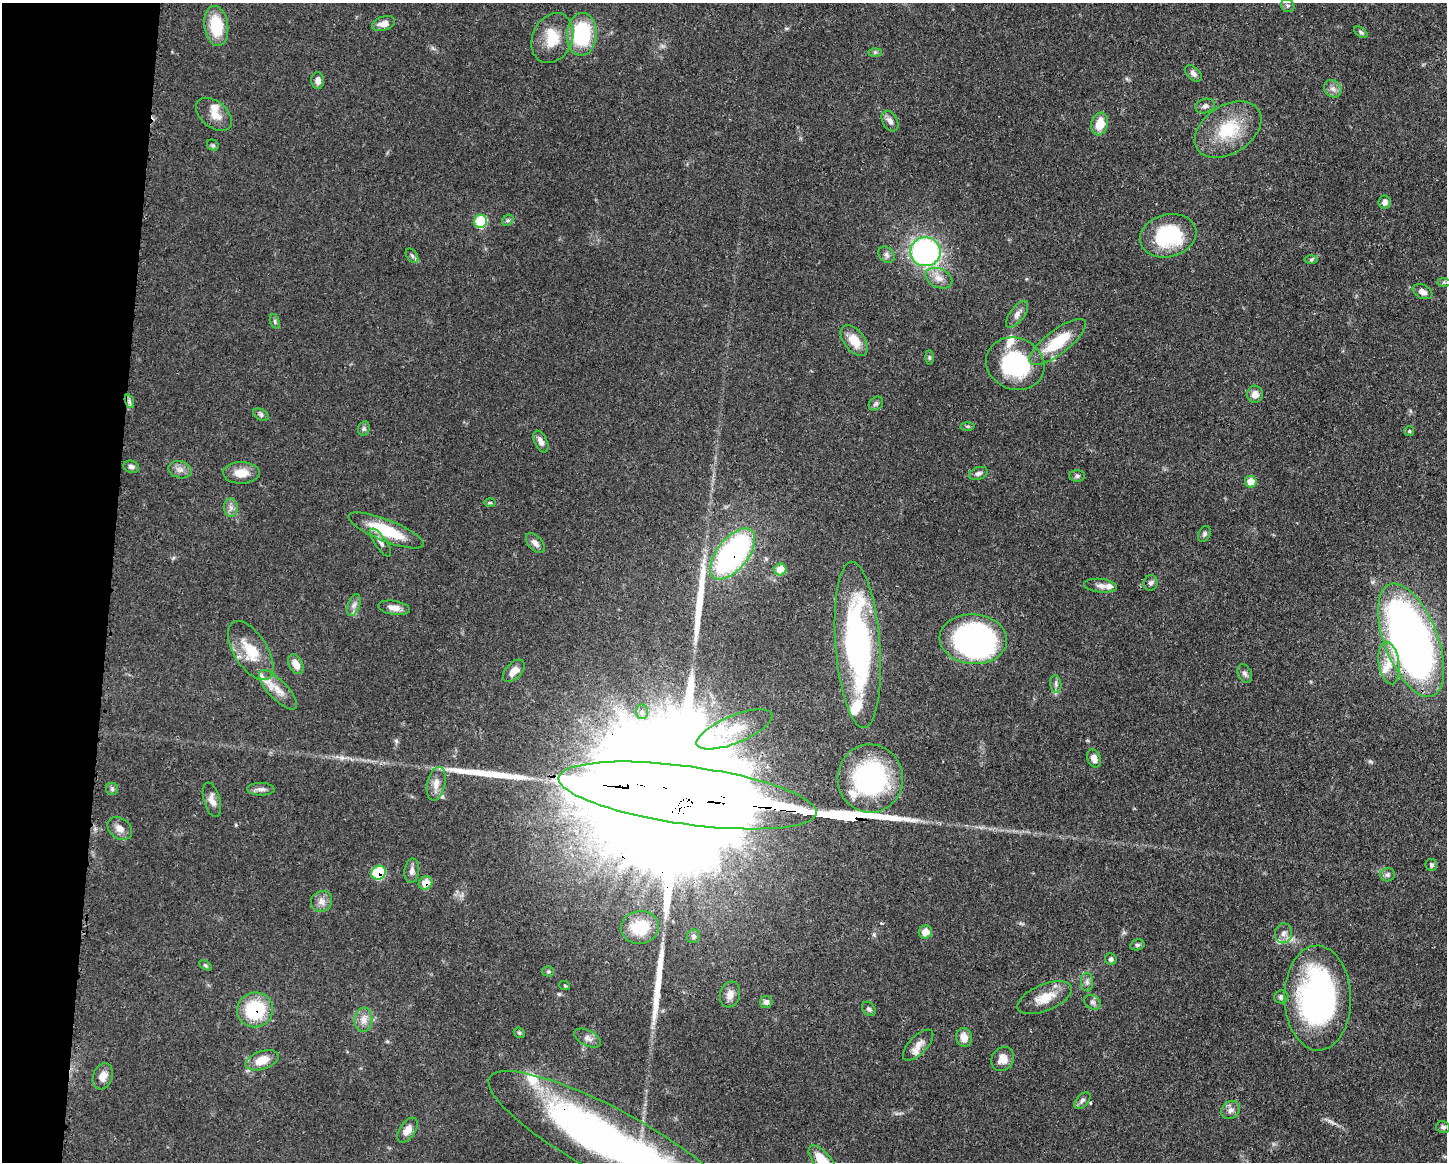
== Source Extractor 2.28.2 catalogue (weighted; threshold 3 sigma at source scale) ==
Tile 7 of 3 x 4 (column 1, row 3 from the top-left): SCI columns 113-1557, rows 1163-2322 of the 4671 x 4645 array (HDU 1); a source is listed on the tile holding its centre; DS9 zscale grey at full resolution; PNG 1449 x 1164 px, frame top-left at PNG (2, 3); each listed source drawn as its Kron ellipse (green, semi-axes under 4 px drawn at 4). Shown black and unused: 8% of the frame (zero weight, under 3 of 4 exposures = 1% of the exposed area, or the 3 px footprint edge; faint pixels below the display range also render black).
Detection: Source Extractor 2.28.2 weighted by HDU 2 'WHT'; one run over the whole footprint, this tile lists its part. Background 0.0543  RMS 0.0032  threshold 0.0146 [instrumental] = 3 sigma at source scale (4.5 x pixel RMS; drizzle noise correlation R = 1.50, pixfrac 1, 0.05/0.05 arcsec/px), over >= 5 px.
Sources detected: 140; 6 inside a brighter object's white glare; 3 long thin detections or spike segments (spike, bleed or trail) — neither listed nor drawn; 14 inside a brighter listed object's ellipse — not listed separately; the other 117 listed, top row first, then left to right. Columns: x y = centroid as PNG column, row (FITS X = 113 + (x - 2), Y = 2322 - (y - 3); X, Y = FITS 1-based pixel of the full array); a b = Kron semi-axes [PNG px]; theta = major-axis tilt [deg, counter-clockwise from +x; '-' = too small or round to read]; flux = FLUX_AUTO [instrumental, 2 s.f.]
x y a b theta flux
1288 6 7 6 - 0.7
384 24 12 7 17 2.5
216 26 20 12 -82 13
1361 32 7 4 -37 0.64
582 34 21 15 86 24
552 38 26 20 65 9.1
875 52 7 4 1 0.6
1193 73 10 6 -44 1.3
318 81 8 6 -85 1.9
1333 89 9 8 - 1.6
1205 106 10 7 17 1.2
214 114 21 13 -39 4.2
890 121 11 7 -60 1.9
1100 124 11 8 75 6.3
1228 129 36 24 33 16
213 145 6 5 - 0.56
1385 202 7 6 - 1.3
508 220 6 5 - 0.64
480 221 7 6 - 19
1168 236 28 21 15 25
925 252 15 14 - 71
886 254 9 7 -46 1.2
412 256 8 5 -54 0.7
1311 260 6 4 2 0.59
939 278 14 9 -25 3
1444 282 7 4 -1 0.61
1423 292 10 6 -24 1.7
1017 314 16 7 53 1.9
275 321 8 4 -72 0.62
854 341 18 10 -53 5.6
1058 342 34 12 38 14
929 357 7 4 -90 0.49
1015 364 30 25 -21 30
1255 394 8 7 - 2.4
129 401 7 4 -72 0.76
876 404 8 6 40 0.78
261 415 8 5 -29 0.79
967 426 7 4 -1 0.44
364 429 7 5 69 0.66
1409 431 5 5 - 0.43
541 441 11 6 -65 1.8
131 467 8 6 -17 1.2
180 470 12 8 -16 1.8
241 473 18 10 1 4.6
978 473 10 6 20 1.1
1077 476 8 5 -1 0.72
1251 482 6 6 - 5.2
490 503 6 4 0 0.47
231 507 9 7 -89 1.5
386 530 40 10 -22 15
1204 534 8 6 63 0.81
380 542 16 6 -55 1.5
535 543 12 7 -49 1.6
733 554 30 15 51 82
780 569 6 6 - 6.6
1151 583 8 7 - 0.91
1101 586 16 7 -6 1.9
354 605 11 6 71 1.4
394 608 16 7 -9 2.5
973 639 34 25 -4 110
1411 640 60 26 -69 240
858 645 83 22 -86 84
251 651 33 16 -58 11
1389 663 21 10 -82 5.4
296 664 10 7 -64 3.2
514 671 13 8 46 2.9
1245 674 10 6 -66 1.1
1056 684 9 5 -83 0.94
278 690 25 9 -46 4.7
642 712 7 6 - 1
734 729 40 14 22 11
1094 758 9 6 -66 2.2
870 779 34 32 -88 47
436 784 17 9 78 3.2
112 789 6 6 - 0.68
261 789 14 6 -1 1.5
687 795 130 29 -8 48000
212 800 18 8 -74 2.4
120 828 13 10 -36 2.6
1431 865 6 6 - 0.65
412 871 12 7 82 1.7
379 873 7 6 - 16
1388 875 7 6 - 0.87
426 883 7 6 - 5.4
321 901 11 10 - 2.2
640 927 19 16 10 12
925 932 7 6 - 3.9
1283 933 10 8 76 1.7
693 936 7 6 - 0.94
1137 945 7 5 13 0.67
1111 959 6 5 - 0.87
205 965 7 4 -31 0.53
548 971 6 5 - 0.6
1087 982 9 6 -89 1
565 986 5 3 - 0.33
730 995 13 10 73 2.4
1281 997 7 6 - 1.3
1045 998 29 13 23 6.6
1318 998 52 33 -89 92
766 1002 6 6 - 1.2
1093 1002 8 7 - 1.1
869 1009 8 5 -50 0.84
255 1010 18 17 - 21
363 1020 12 9 83 2.5
519 1033 6 4 -43 0.47
964 1037 9 8 - 3.2
588 1038 14 7 -27 1.8
918 1045 20 9 46 2.7
1003 1059 13 10 57 3.4
262 1060 17 9 19 5.4
103 1076 13 9 69 3
1082 1100 10 6 48 1
1231 1110 10 8 42 1.6
1443 1127 7 5 -11 1
407 1130 14 7 56 3.1
612 1143 139 33 -28 160
822 1161 18 8 -50 8.6
Overlapping masked pixels (flux is a lower limit): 7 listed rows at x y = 733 554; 1411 640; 687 795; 379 873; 426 883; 255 1010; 612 1143
Isophote crosses this tile's border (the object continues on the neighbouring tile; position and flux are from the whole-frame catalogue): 2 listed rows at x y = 612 1143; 822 1161